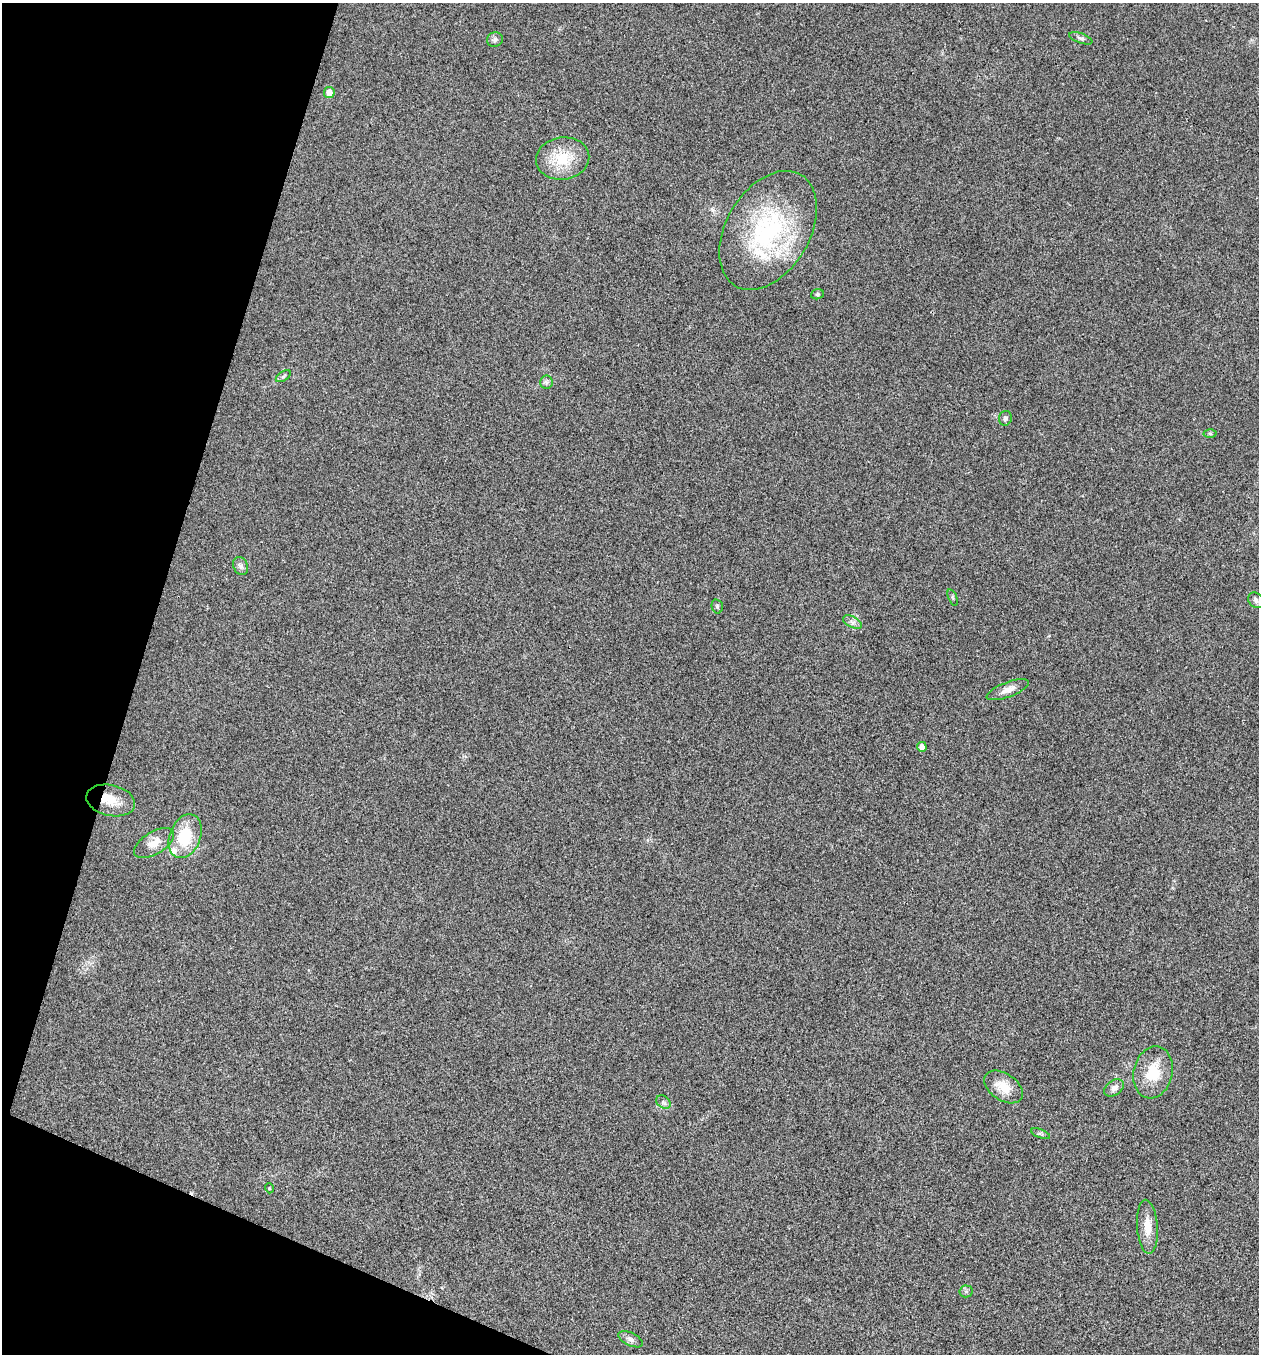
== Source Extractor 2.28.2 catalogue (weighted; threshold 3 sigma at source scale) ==
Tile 9 of 4 x 4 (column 1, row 3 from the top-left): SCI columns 266-1522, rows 1355-2706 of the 5429 x 5416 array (HDU 1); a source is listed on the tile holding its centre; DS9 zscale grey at full resolution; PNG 1261 x 1356 px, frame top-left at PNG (2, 3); each listed source drawn as its Kron ellipse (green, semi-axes under 4 px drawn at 4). Shown black and unused: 15% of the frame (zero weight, under 3 of 4 exposures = <1% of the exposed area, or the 3 px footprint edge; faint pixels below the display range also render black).
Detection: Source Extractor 2.28.2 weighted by HDU 2 'WHT'; one run over the whole footprint, this tile lists its part. Background 0.0206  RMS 0.0057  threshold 0.0256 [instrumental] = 3 sigma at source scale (4.5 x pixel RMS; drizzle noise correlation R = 1.50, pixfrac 1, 0.05/0.05 arcsec/px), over >= 5 px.
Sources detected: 32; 1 inside a brighter object's white glare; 1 cosmic-ray / hot-pixel residue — neither listed nor drawn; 1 inside a brighter listed object's ellipse — not listed separately; the other 29 listed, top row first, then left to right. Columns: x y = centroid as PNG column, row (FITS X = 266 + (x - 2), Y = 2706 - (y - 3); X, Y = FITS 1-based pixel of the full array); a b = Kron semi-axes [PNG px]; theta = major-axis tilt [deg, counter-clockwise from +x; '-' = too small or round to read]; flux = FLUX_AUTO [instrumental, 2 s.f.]
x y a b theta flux
1081 38 12 5 -19 1.5
495 39 8 7 - 1.6
329 92 5 5 - 4.4
563 159 27 21 9 19
768 230 64 42 59 84
817 294 6 5 - 0.78
283 376 8 4 33 1.1
546 382 7 6 - 1.5
1005 418 7 6 - 1.3
1210 433 6 4 -1 0.85
241 566 9 7 -67 2.2
953 597 8 3 -69 0.65
1256 600 8 7 - 1.7
717 606 7 5 -75 1
852 622 10 5 -27 2.2
1008 690 22 7 21 4.6
922 747 5 5 - 3
111 800 25 15 -12 9.9
185 836 23 15 69 21
154 843 22 11 31 6.9
1153 1072 26 19 77 17
1004 1087 21 13 -34 11
1114 1088 11 7 37 3
663 1102 8 6 -36 1.5
1040 1134 10 3 -21 0.98
269 1188 5 3 - 0.44
1147 1227 27 10 -86 8.5
966 1291 6 6 - 1.2
630 1339 13 6 -26 2.4